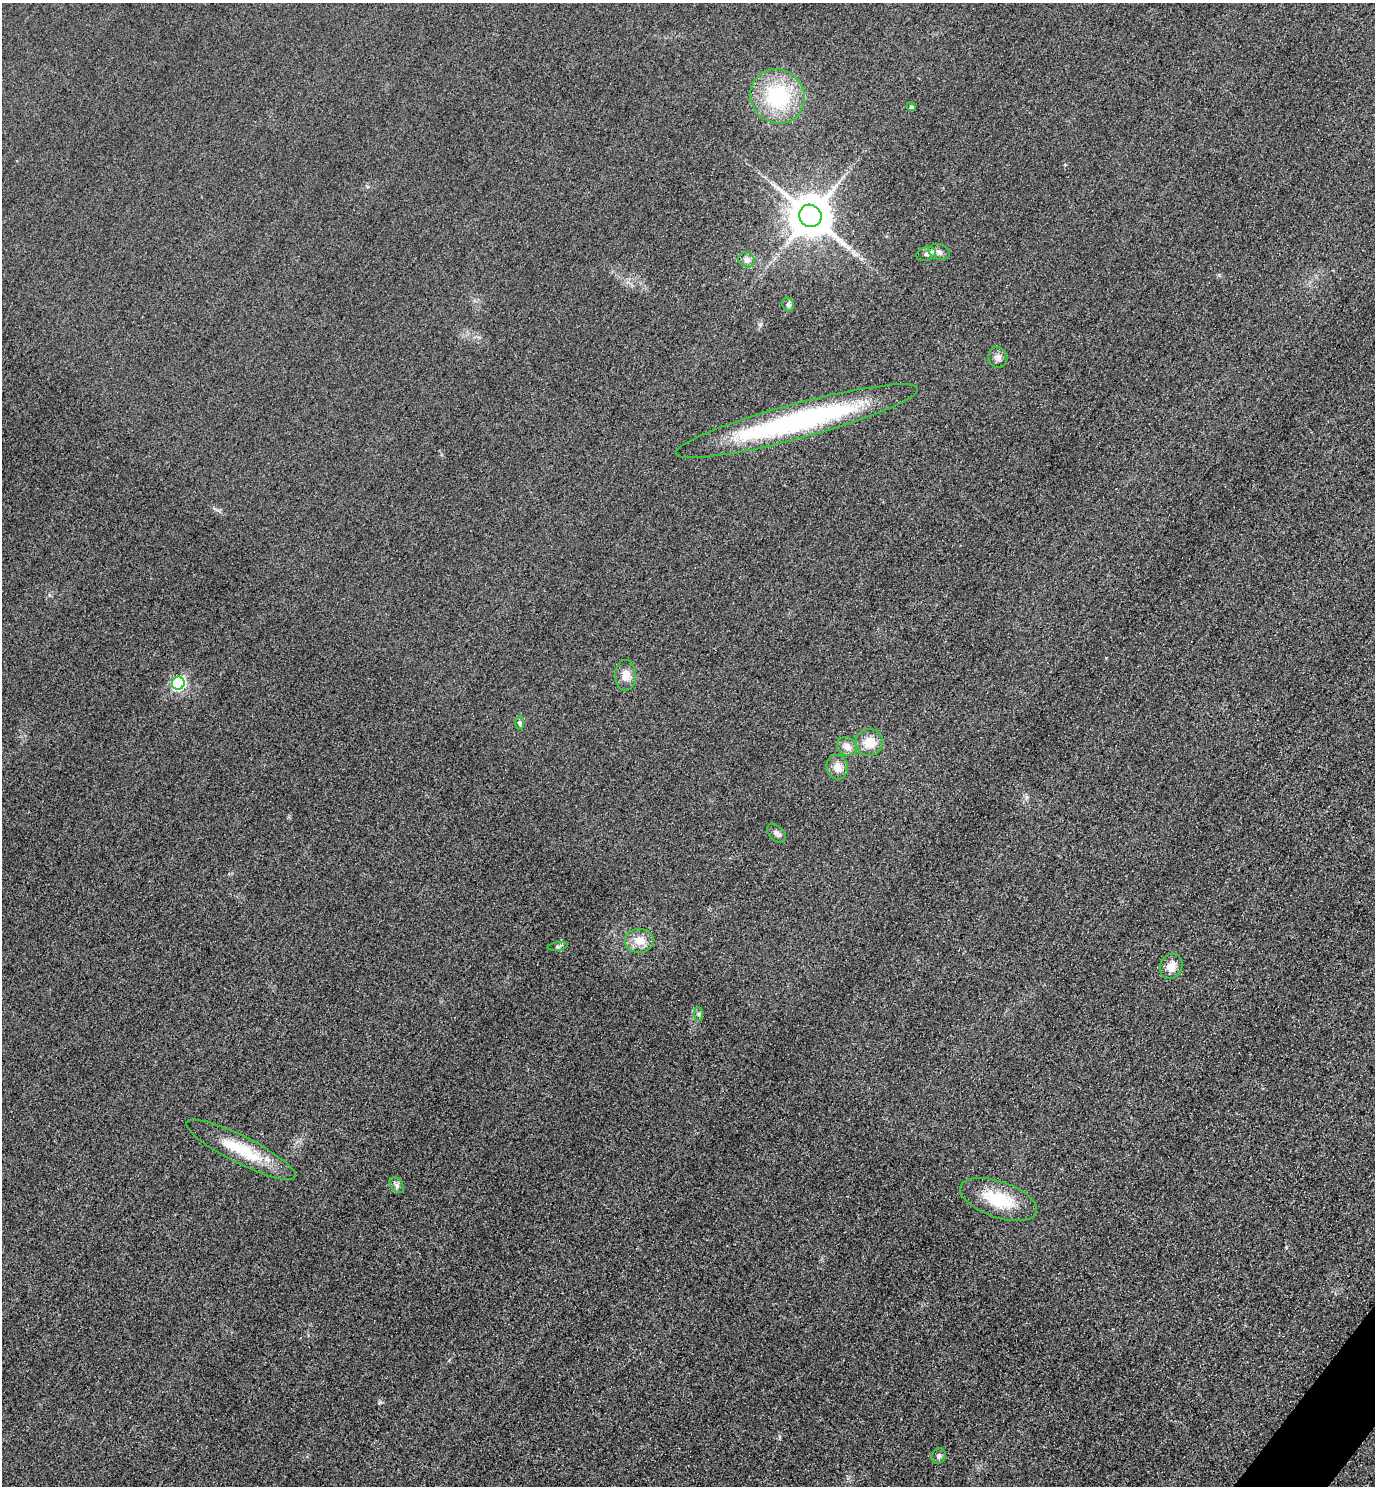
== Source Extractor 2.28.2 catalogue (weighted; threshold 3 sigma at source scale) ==
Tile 6 of 4 x 4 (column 2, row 2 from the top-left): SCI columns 1697-3069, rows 2998-4481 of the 5996 x 5993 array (HDU 1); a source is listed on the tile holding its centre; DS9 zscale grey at full resolution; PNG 1377 x 1488 px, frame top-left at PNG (2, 3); each listed source drawn as its Kron ellipse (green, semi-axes under 4 px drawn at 4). Shown black and unused: <1% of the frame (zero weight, under 3 of 4 exposures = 3% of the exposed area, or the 3 px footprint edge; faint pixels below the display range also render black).
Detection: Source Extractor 2.28.2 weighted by HDU 2 'WHT'; one run over the whole footprint, this tile lists its part. Background 0.051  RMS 0.017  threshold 0.0752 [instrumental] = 3 sigma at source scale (4.5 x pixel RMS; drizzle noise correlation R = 1.50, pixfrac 1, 0.05/0.05 arcsec/px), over >= 5 px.
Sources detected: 24; all 24 listed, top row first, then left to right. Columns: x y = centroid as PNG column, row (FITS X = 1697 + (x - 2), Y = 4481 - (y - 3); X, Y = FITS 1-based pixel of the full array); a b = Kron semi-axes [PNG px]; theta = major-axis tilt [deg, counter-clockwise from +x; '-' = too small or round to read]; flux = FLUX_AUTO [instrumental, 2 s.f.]
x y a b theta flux
778 96 28 26 -46 130
911 107 4 4 - 3.5
810 216 11 11 - 6200
939 252 11 7 -19 7.9
926 254 10 7 15 6.6
747 260 8 7 - 8.7
788 305 7 5 -69 4.3
998 357 11 9 -70 8.2
797 421 125 17 15 350
625 675 15 10 89 16
178 683 6 6 - 280
519 723 7 4 -90 3.1
869 742 14 13 - 28
847 747 10 9 - 12
837 767 12 10 -73 16
776 833 11 7 -44 6.7
639 941 14 12 2 23
558 946 10 4 9 3.3
1171 966 13 11 62 18
699 1014 7 4 90 3.2
241 1150 61 13 -27 76
397 1185 9 6 -53 5.1
999 1199 40 18 -19 76
939 1456 8 6 60 5.8
Unlisted compact peaks at least as high as the median listed source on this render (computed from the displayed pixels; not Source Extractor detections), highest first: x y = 380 1402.